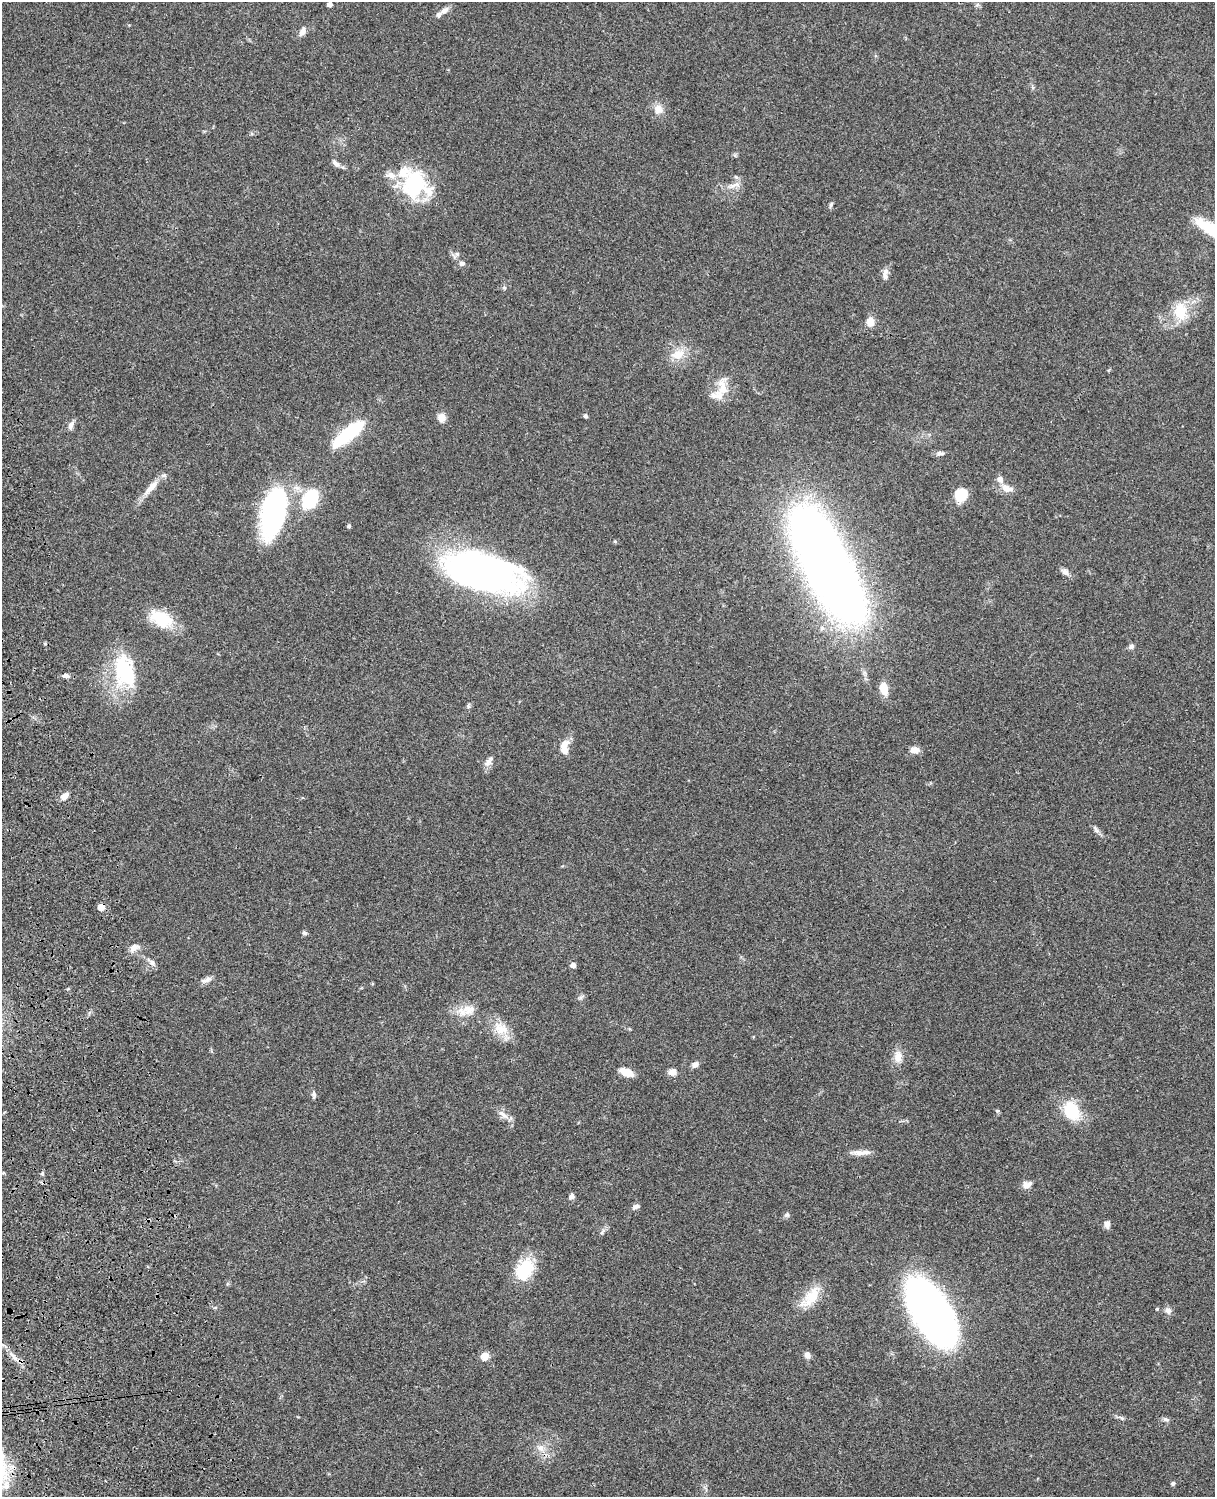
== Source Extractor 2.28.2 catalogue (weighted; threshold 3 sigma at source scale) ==
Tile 7 of 4 x 3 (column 3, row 2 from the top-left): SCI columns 2545-3757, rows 1774-3268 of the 5088 x 4927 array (HDU 1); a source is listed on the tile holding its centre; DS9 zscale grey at full resolution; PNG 1217 x 1499 px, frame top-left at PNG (2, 2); no overlay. Shown black and unused: <1% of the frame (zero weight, under 3 of 4 exposures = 6% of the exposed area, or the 3 px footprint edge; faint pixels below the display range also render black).
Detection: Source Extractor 2.28.2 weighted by HDU 2 'WHT'; one run over the whole footprint, this tile lists its part. Background 0.0801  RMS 0.0058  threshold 0.0261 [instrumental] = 3 sigma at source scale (4.5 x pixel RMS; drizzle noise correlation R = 1.50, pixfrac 1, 0.05/0.05 arcsec/px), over >= 5 px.
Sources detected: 88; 1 inside a brighter object's white glare — not listed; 7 inside a brighter listed object's ellipse — not listed separately; the other 80 listed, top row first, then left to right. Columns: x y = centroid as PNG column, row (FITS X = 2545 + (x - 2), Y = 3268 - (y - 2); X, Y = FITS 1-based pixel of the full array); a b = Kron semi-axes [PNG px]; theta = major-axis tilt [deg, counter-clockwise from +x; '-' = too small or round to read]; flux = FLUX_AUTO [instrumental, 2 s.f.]
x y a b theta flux
330 4 5 4 - 2.6
444 11 14 8 35 3.5
303 31 11 7 58 3
658 109 14 11 80 4.9
336 164 13 6 -39 2.5
736 177 6 4 -18 0.87
415 183 35 31 -45 45
732 186 15 6 21 3.6
831 205 7 5 60 1
457 254 6 6 - 1.3
462 264 7 6 - 1.6
885 277 11 8 -79 2.7
504 288 6 5 - 0.95
1180 311 24 17 -82 15
870 322 11 9 -88 4.8
678 355 19 13 15 9
723 387 25 11 -84 9.3
585 416 5 5 - 1.1
442 418 9 8 - 4.9
71 425 12 6 67 2.4
348 434 38 11 39 40
940 453 11 5 -7 1.8
151 488 29 8 47 7.2
1007 488 15 9 -19 5.5
961 495 14 12 57 12
310 499 22 14 61 29
274 512 42 19 77 140
349 526 5 4 - 0.92
615 541 5 4 - 0.68
827 564 95 32 -63 800
482 572 74 32 -14 250
1065 572 11 7 -42 2.5
161 618 30 17 -27 20
1131 646 6 6 - 1.7
125 672 44 25 -74 41
66 676 8 5 4 1.9
884 688 12 8 -76 9.4
468 706 5 5 - 0.9
564 744 12 7 37 5.2
914 750 9 6 0 4.9
487 763 14 7 44 2.8
64 796 9 6 42 3.9
1096 829 11 4 -66 1.6
101 907 5 5 - 9
304 933 6 5 - 1.2
134 947 14 8 24 3.7
152 963 10 7 -35 2.3
573 965 5 4 - 3.2
207 980 14 7 24 2.7
581 997 8 4 45 1.1
467 1010 27 12 17 9.1
501 1029 23 16 -26 11
898 1057 17 11 84 5.8
695 1065 8 7 - 2.3
626 1072 15 7 -22 7.9
673 1072 8 7 - 4
314 1095 9 5 89 1.5
997 1111 5 5 - 0.77
1072 1111 19 14 -60 24
503 1114 19 6 -39 3.7
859 1153 17 8 -6 4.1
42 1174 6 4 -70 0.86
1027 1185 13 8 20 3.4
571 1197 8 6 44 1.8
636 1207 10 5 26 1.9
787 1215 7 5 -69 1.1
1107 1224 9 6 -82 2.6
602 1232 9 4 55 1.4
524 1270 27 18 56 22
811 1297 35 15 49 14
1157 1309 4 4 - 0.63
1168 1310 10 7 -52 2.5
931 1312 49 21 -58 480
807 1355 7 6 - 2.9
485 1356 8 8 - 4.9
15 1358 7 4 -19 1.7
1122 1418 7 5 -35 1.1
1166 1419 9 6 -11 1.4
541 1448 11 9 -86 4.1
1173 1483 5 5 - 1.1
Overlapping masked pixels (flux is a lower limit): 1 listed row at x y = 101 907